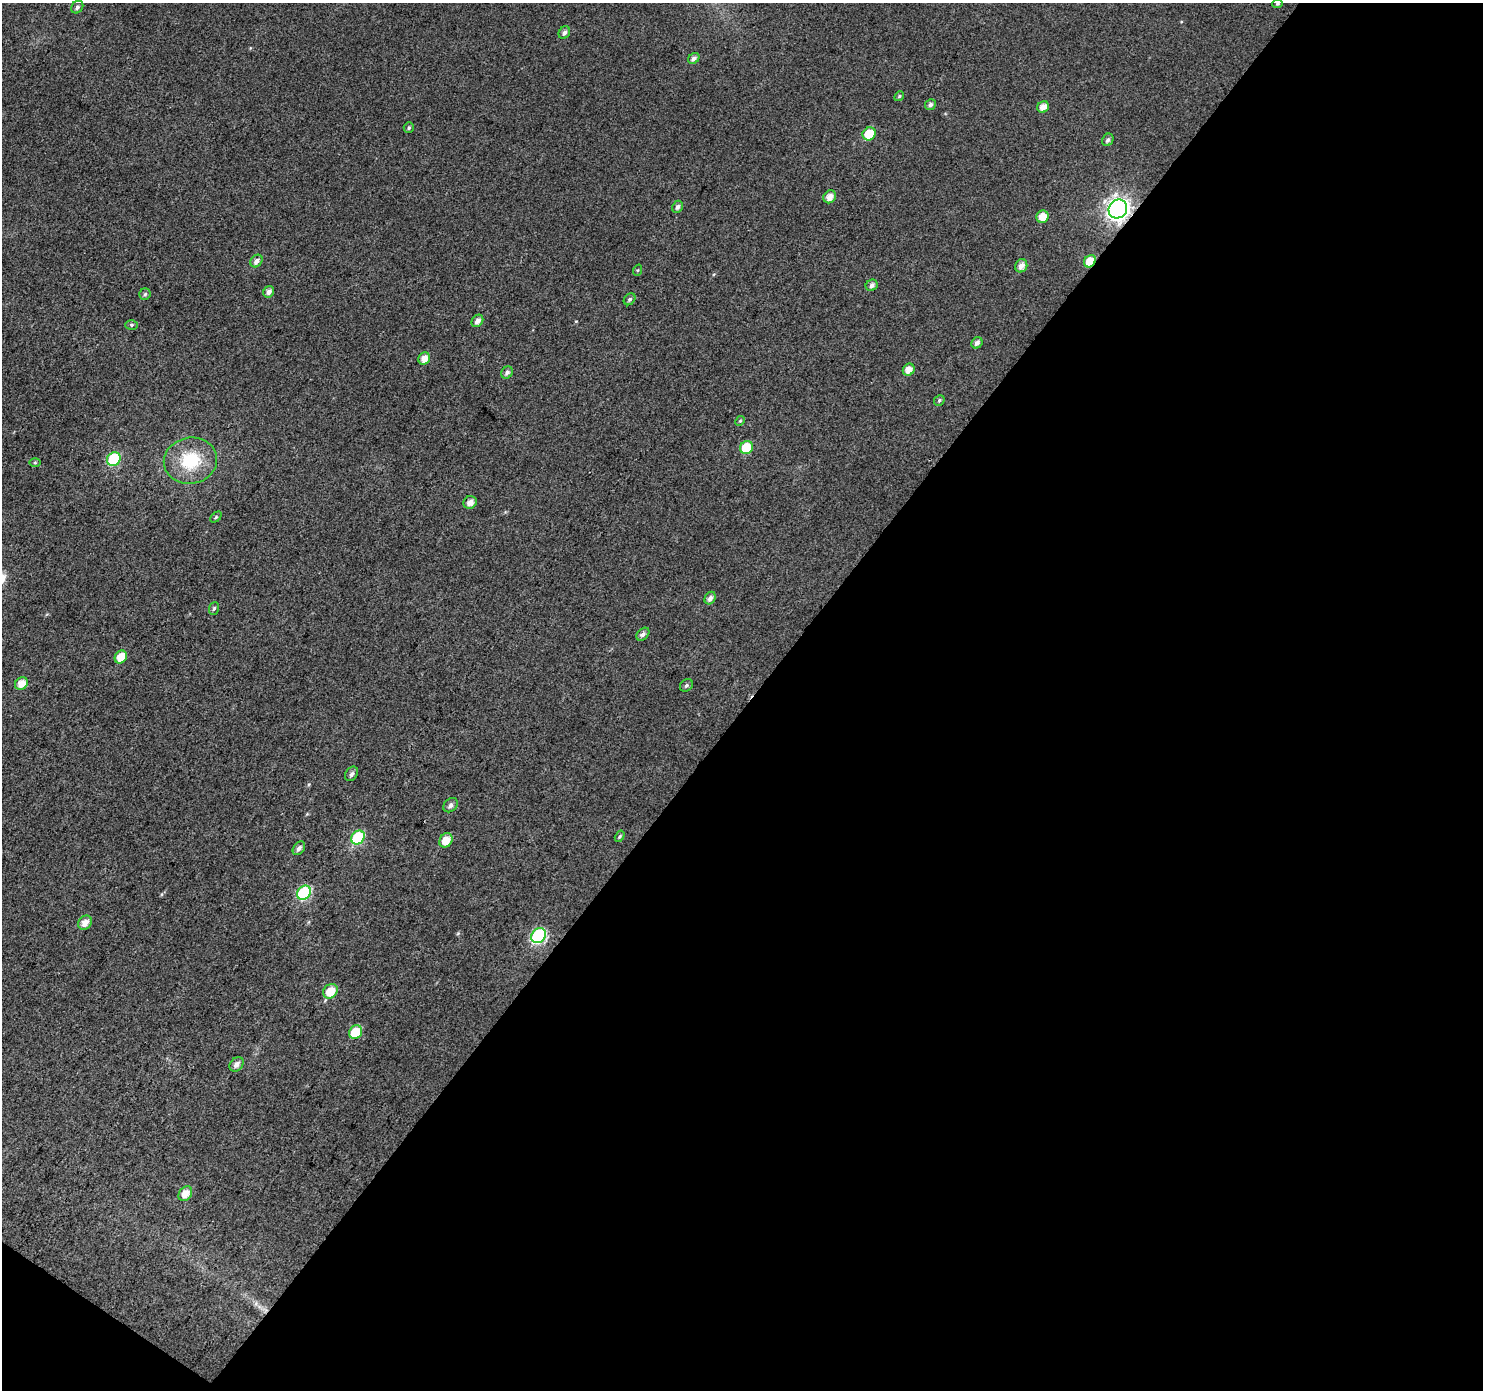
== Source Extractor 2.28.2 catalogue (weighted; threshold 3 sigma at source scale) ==
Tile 4 of 2 x 2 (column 2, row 2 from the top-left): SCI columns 1485-2965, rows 116-1503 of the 2966 x 2987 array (HDU 1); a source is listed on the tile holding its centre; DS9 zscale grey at full resolution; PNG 1485 x 1392 px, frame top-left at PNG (2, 3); each listed source drawn as its Kron ellipse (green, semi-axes under 4 px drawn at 4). Shown black and unused: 50% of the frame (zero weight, under 3 of 4 exposures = <1% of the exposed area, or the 3 px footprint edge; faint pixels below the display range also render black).
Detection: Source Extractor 2.28.2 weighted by HDU 2 'WHT'; one run over the whole footprint, this tile lists its part. Background 0.0187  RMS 0.011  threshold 0.0508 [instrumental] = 3 sigma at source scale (4.5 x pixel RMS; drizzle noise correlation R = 1.50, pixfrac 1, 0.0396/0.0396 arcsec/px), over >= 5 px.
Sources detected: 55; all 55 listed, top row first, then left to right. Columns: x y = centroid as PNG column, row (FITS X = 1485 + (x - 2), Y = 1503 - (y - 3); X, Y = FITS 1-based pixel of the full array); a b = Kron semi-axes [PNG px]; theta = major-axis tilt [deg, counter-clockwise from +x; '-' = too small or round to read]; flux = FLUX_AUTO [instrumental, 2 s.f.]
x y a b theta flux
1278 4 5 4 - 1.5
77 7 7 5 50 3.2
564 33 6 5 - 4
694 58 6 5 - 4.8
899 96 5 4 - 1.6
930 105 5 5 - 3.3
1043 107 6 5 - 8.5
409 128 5 5 - 2.1
869 134 7 6 - 27
1108 140 6 5 - 3.2
830 197 7 6 - 9.2
677 207 6 5 - 3.4
1118 209 10 9 - 670
1042 217 6 6 - 12
256 261 7 5 50 5.3
1090 261 6 5 - 20
1021 266 7 6 - 6.8
638 270 6 3 70 1.3
872 285 6 5 - 3.9
269 292 6 5 - 5
145 294 6 5 - 2.1
630 299 6 5 - 2.4
477 321 7 5 51 5.7
132 325 6 5 - 1.9
977 343 6 5 - 4.8
424 358 6 5 - 10
909 370 6 5 - 9.4
507 372 6 5 - 3.8
939 400 6 4 47 1.8
740 421 5 4 - 1.3
746 448 7 6 - 31
114 459 7 6 - 80
190 461 27 23 12 55
35 463 5 3 - 1.2
470 502 7 6 - 7.3
216 517 6 4 45 1.6
710 598 6 5 - 5.5
214 608 6 5 - 2.1
643 634 7 5 45 3.7
121 657 7 5 54 16
21 683 7 6 - 12
686 685 7 5 39 2.6
352 774 8 5 55 3.4
450 805 8 6 44 4.3
620 836 6 4 58 1.8
358 837 7 6 - 71
446 840 7 6 - 15
299 848 7 5 53 4.1
304 893 7 6 - 110
85 923 8 6 45 8.9
539 936 8 6 48 140
330 991 8 6 44 20
356 1032 7 6 - 28
237 1064 8 6 49 6
185 1194 8 6 52 12
Overlapping masked pixels (flux is a lower limit): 2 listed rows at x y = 1118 209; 1090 261